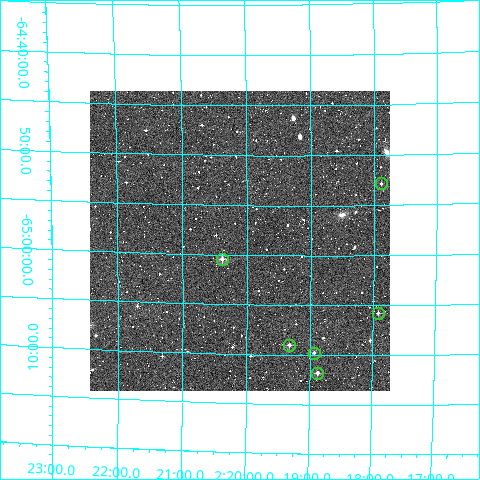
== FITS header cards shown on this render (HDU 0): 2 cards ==
NAXIS1  =                  300
NAXIS2  =                  300

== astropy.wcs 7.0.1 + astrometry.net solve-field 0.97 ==
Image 300 x 300 px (HDU 0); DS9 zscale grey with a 90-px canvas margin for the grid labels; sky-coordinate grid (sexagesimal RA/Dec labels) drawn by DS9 from the SOLVED WCS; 6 Tycho-2 reference stars matched to detected sources circled (green)
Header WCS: RA---TAN/DEC--TAN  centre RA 02:20:07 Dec -64:59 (35.03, -64.98 deg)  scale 6 arcsec/px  FOV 30.0' x 30.0'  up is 0 deg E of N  parity normal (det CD < 0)
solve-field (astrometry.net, Tycho-2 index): VERIFIED the header's WCS against the Tycho-2 star catalogue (verified at 2 index scales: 6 matches each, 0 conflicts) and refined it, rather than solving blind
Solved WCS: RA---TAN-SIP/DEC--TAN-SIP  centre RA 02:20:07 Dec -64:59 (35.03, -64.98 deg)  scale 5.93 x 6.04 arcsec/px (non-square pixels)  FOV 29.7' x 30.2'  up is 0 deg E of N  parity normal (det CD < 0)
The solver's refit moves the header's centre by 2.9 arcsec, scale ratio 0.9885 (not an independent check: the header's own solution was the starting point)
Tycho-2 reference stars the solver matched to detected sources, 6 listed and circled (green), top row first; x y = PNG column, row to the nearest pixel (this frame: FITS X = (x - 90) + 1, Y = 300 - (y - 91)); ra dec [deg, ICRS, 3 dp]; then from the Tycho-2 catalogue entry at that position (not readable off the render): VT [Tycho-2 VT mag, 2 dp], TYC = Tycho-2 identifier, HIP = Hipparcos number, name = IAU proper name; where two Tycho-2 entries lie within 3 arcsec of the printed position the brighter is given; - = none
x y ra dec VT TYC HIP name
381 183 34.473 -64.880 12.53 8861-1348-1 - -
222 259 35.097 -65.007 10.69 8864-1241-1 - -
378 313 34.480 -65.096 12.03 8864-1267-1 - -
289 345 34.831 -65.150 12.10 8864-1152-1 - -
314 353 34.734 -65.163 11.82 8864-865-1 - -
317 373 34.718 -65.197 11.16 8864-1133-1 - -